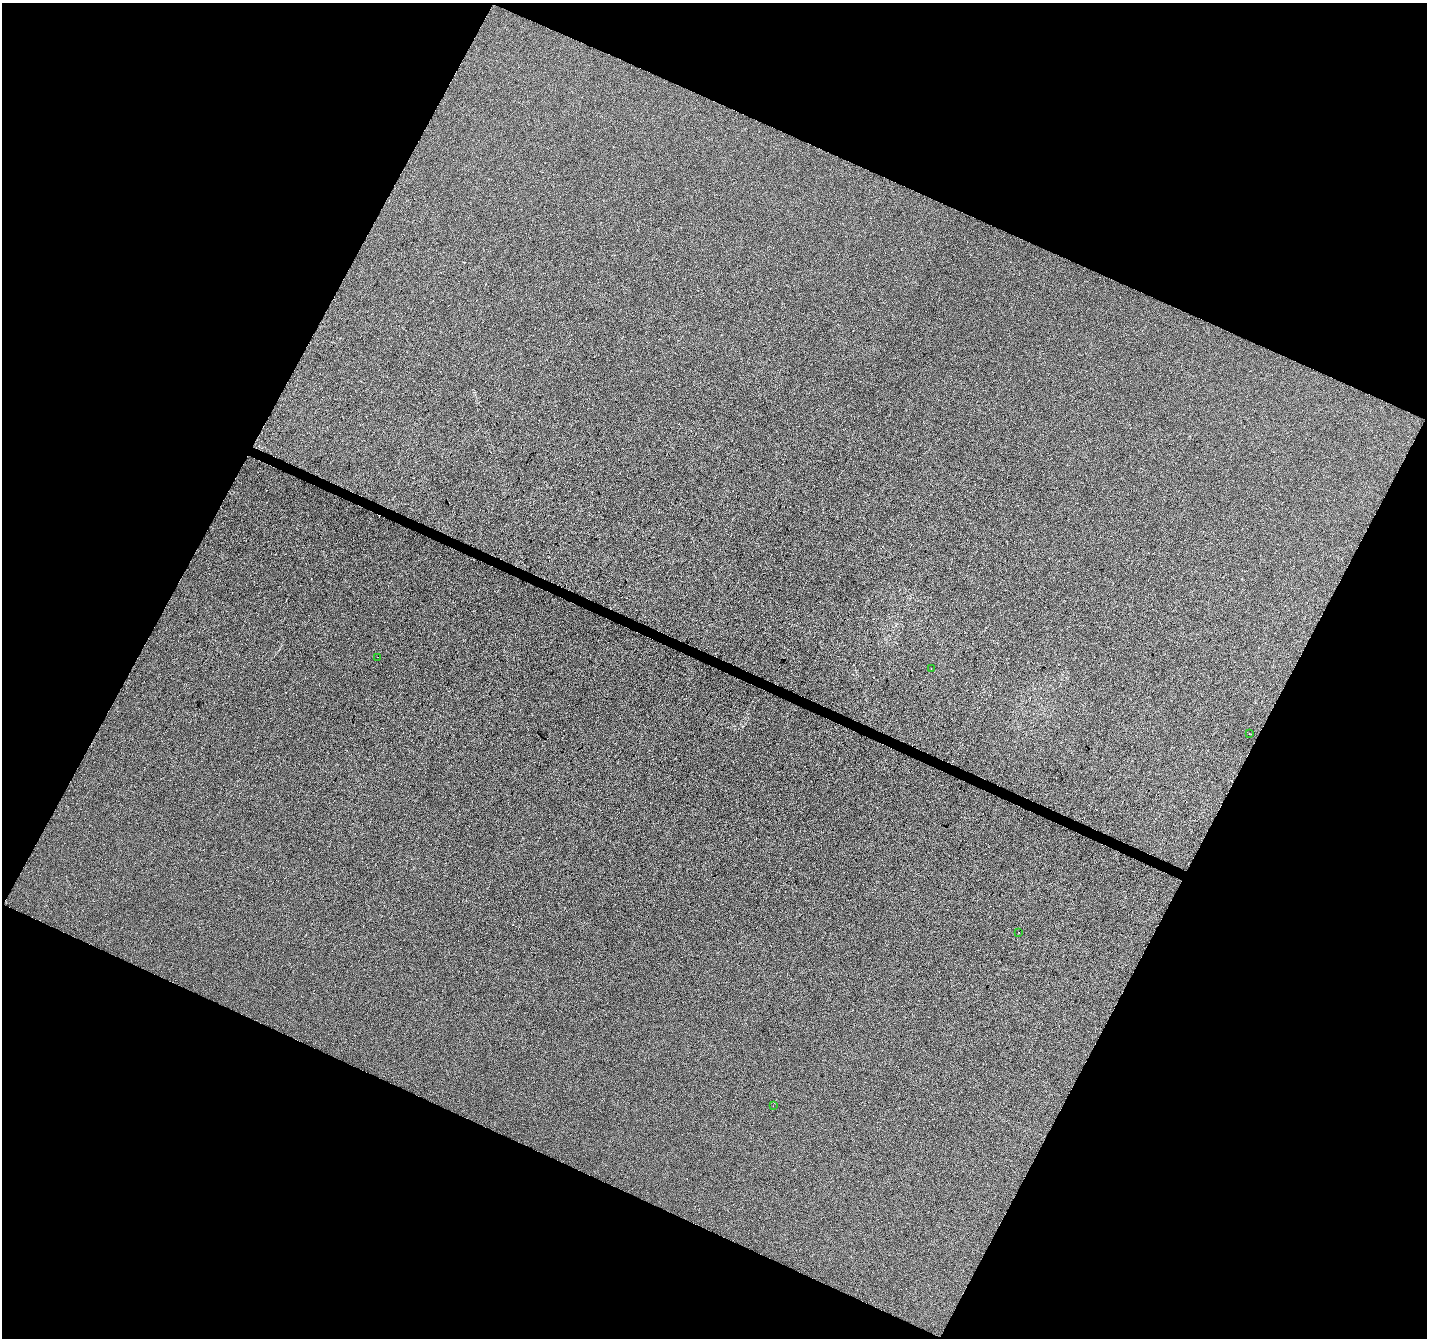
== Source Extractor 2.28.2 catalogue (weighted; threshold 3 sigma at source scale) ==
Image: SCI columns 1-5699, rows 203-5546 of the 5708 x 5815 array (HDU 1 of 3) = the unmasked area's bounding box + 8 px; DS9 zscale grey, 4 x 4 block average (1 PNG px = mean of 4 x 4 image px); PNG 1429 x 1340 px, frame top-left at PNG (2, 3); each listed source drawn as its Kron ellipse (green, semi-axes under 4 px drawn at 4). Shown black and unused: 45% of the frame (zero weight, under 3 of 4 exposures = <1% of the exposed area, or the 3 px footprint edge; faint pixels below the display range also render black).
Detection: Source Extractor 2.28.2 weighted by HDU 2 'WHT'. Background 4.32e-04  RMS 0.0034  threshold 0.0155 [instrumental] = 3 sigma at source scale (4.5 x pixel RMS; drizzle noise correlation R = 1.50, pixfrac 1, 0.0396/0.0396 arcsec/px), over >= 5 px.
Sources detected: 6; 1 cosmic-ray / hot-pixel residue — neither listed nor drawn; the other 5 listed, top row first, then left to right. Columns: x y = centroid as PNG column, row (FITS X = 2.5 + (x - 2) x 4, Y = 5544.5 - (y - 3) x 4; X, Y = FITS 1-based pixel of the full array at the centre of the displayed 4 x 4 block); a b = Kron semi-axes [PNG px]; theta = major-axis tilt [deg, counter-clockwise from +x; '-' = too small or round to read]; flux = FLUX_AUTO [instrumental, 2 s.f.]
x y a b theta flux
378 657 2 2 - 0.95
931 669 2 2 - 0.7
1249 734 2 2 - 0.3
1019 932 2 2 - 0.41
773 1106 2 2 - 0.32